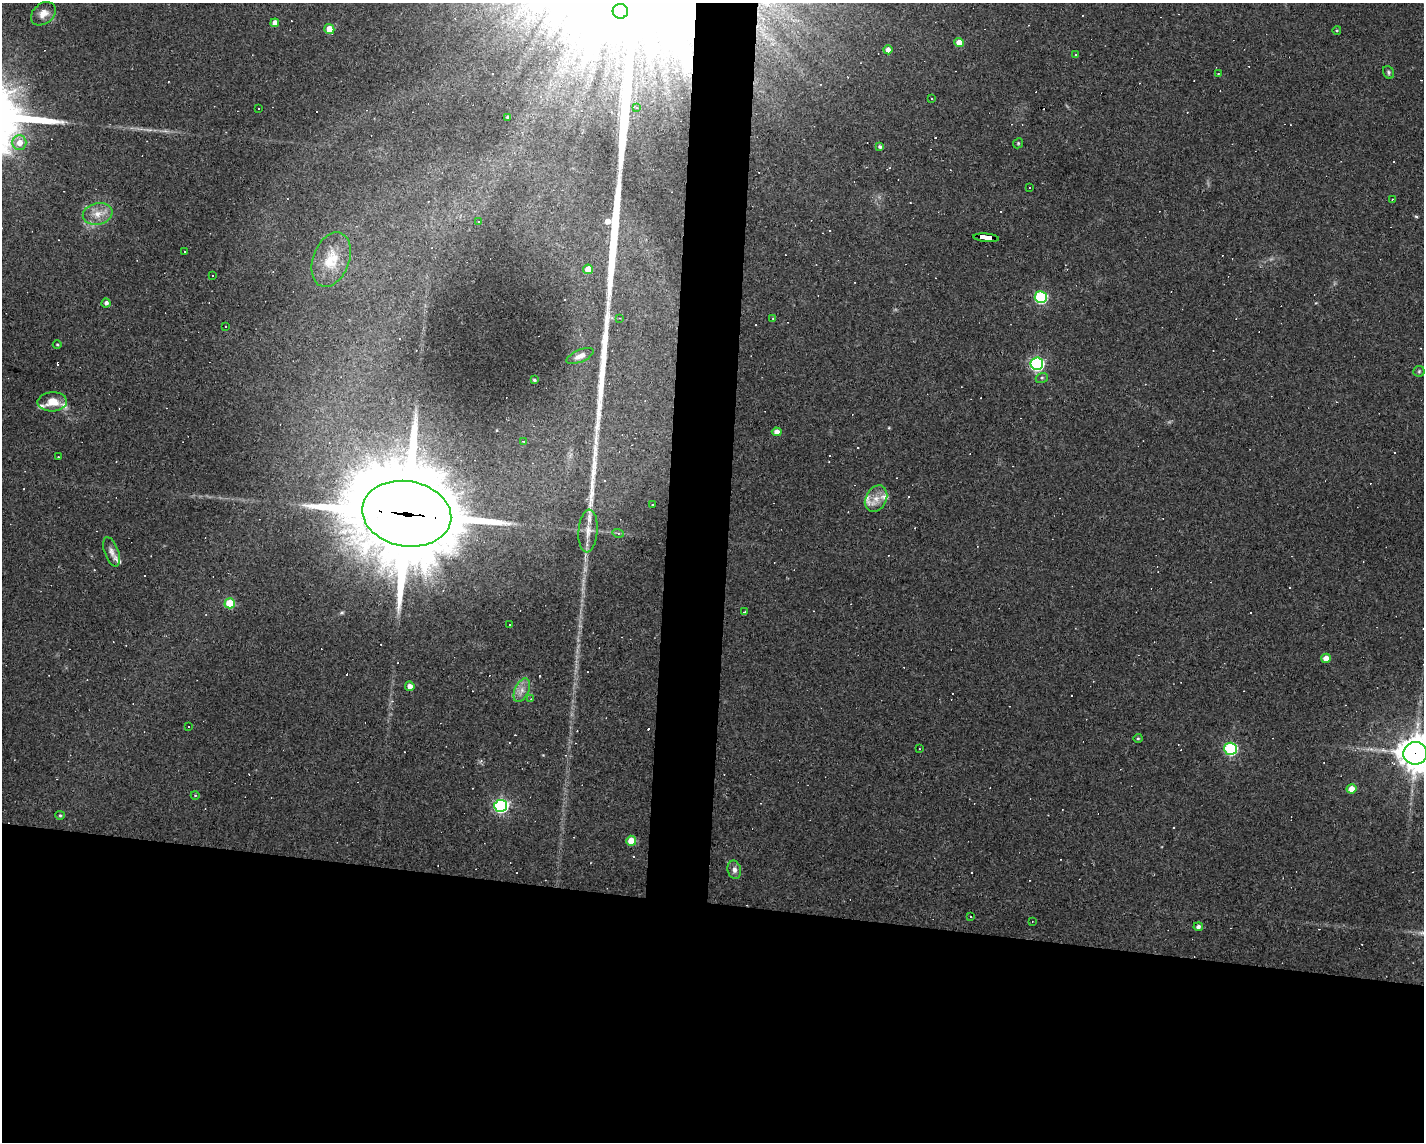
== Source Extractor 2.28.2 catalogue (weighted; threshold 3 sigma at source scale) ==
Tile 11 of 3 x 4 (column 2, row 4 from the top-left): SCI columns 1526-2947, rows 1-1140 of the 4583 x 4561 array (HDU 1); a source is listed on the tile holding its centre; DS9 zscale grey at full resolution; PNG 1426 x 1144 px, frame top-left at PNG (2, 3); each listed source drawn as its Kron ellipse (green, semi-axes under 4 px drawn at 4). Shown black and unused: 24% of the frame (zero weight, under 3 of 4 exposures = <1% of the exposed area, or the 3 px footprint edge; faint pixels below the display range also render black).
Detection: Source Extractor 2.28.2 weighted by HDU 2 'WHT'; one run over the whole footprint, this tile lists its part. Background 0.0808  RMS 0.0057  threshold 0.0257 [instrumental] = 3 sigma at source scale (4.5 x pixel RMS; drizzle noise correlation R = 1.50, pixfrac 1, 0.05/0.05 arcsec/px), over >= 5 px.
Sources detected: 110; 34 cosmic-ray / hot-pixel residue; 3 long thin detections or spike segments (spike, bleed or trail) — neither listed nor drawn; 5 inside a brighter listed object's ellipse — not listed separately; the other 68 listed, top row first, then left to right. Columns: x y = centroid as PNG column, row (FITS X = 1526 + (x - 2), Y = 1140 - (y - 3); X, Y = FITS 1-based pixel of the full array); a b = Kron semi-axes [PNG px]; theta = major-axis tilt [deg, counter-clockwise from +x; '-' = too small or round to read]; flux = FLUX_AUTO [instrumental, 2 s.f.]
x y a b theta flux
620 11 7 7 - 620
43 14 14 10 39 4.8
275 23 4 4 - 3.4
329 29 5 5 - 10
1337 30 4 3 - 0.56
959 42 5 4 - 5.9
888 50 4 4 - 3.3
1075 54 3 2 - 0.48
1388 72 6 5 - 1.1
1218 73 3 2 - 0.55
931 99 3 2 - 0.72
636 107 4 3 - 0.92
258 108 3 2 - 0.81
508 117 4 3 - 1.3
19 143 7 7 - 5.5
1018 143 5 4 - 0.75
880 146 4 4 - 1.2
1030 187 3 3 - 1.3
1392 199 2 2 - 0.36
98 214 15 10 11 7.1
478 222 3 2 - 0.37
986 238 12 3 -6 120
185 252 2 2 - 0.39
331 260 28 18 69 14
588 269 5 4 - 7
212 275 2 2 - 0.48
1041 297 6 6 - 65
106 303 4 4 - 1.8
620 318 3 3 - 0.42
773 318 2 2 - 0.44
225 326 3 2 - 0.64
57 344 4 3 - 0.53
580 356 14 6 24 3
1037 364 6 6 - 100
1419 371 6 5 - 1
1042 378 6 5 - 0.98
534 380 3 3 - 0.82
52 402 15 9 3 8.4
777 432 5 4 - 3.4
523 441 3 2 - 0.38
58 457 2 2 - 0.37
876 499 14 10 62 5.7
652 505 3 3 - 0.87
407 514 45 32 -10 10000
588 531 21 9 85 6.5
618 533 6 3 -17 0.81
111 552 15 7 -71 3.2
230 603 5 5 - 21
745 612 4 3 - 2.4
510 625 2 2 - 0.39
1326 658 5 4 - 5.5
410 686 5 4 - 3.4
522 690 12 7 65 3.9
531 699 3 3 - 0.4
189 727 3 3 - 1.5
1138 738 4 4 - 0.66
919 749 3 2 - 0.4
1231 749 6 6 - 79
1415 753 12 11 - 1100
1351 789 5 4 - 6.6
195 795 4 3 - 0.43
501 806 6 6 - 120
60 815 5 4 - 0.74
631 841 5 5 - 9.8
734 870 9 6 -75 2.4
971 916 3 2 - 0.7
1032 922 3 2 - 0.35
1198 927 5 4 - 1.8
Overlapping masked pixels (flux is a lower limit): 3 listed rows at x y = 986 238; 407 514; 1415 753
Isophote crosses this tile's border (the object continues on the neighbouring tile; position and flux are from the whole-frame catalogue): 2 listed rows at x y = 620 11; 1415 753
Unlisted compact peaks at least as high as the median listed source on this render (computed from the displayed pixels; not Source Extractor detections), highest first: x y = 62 122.